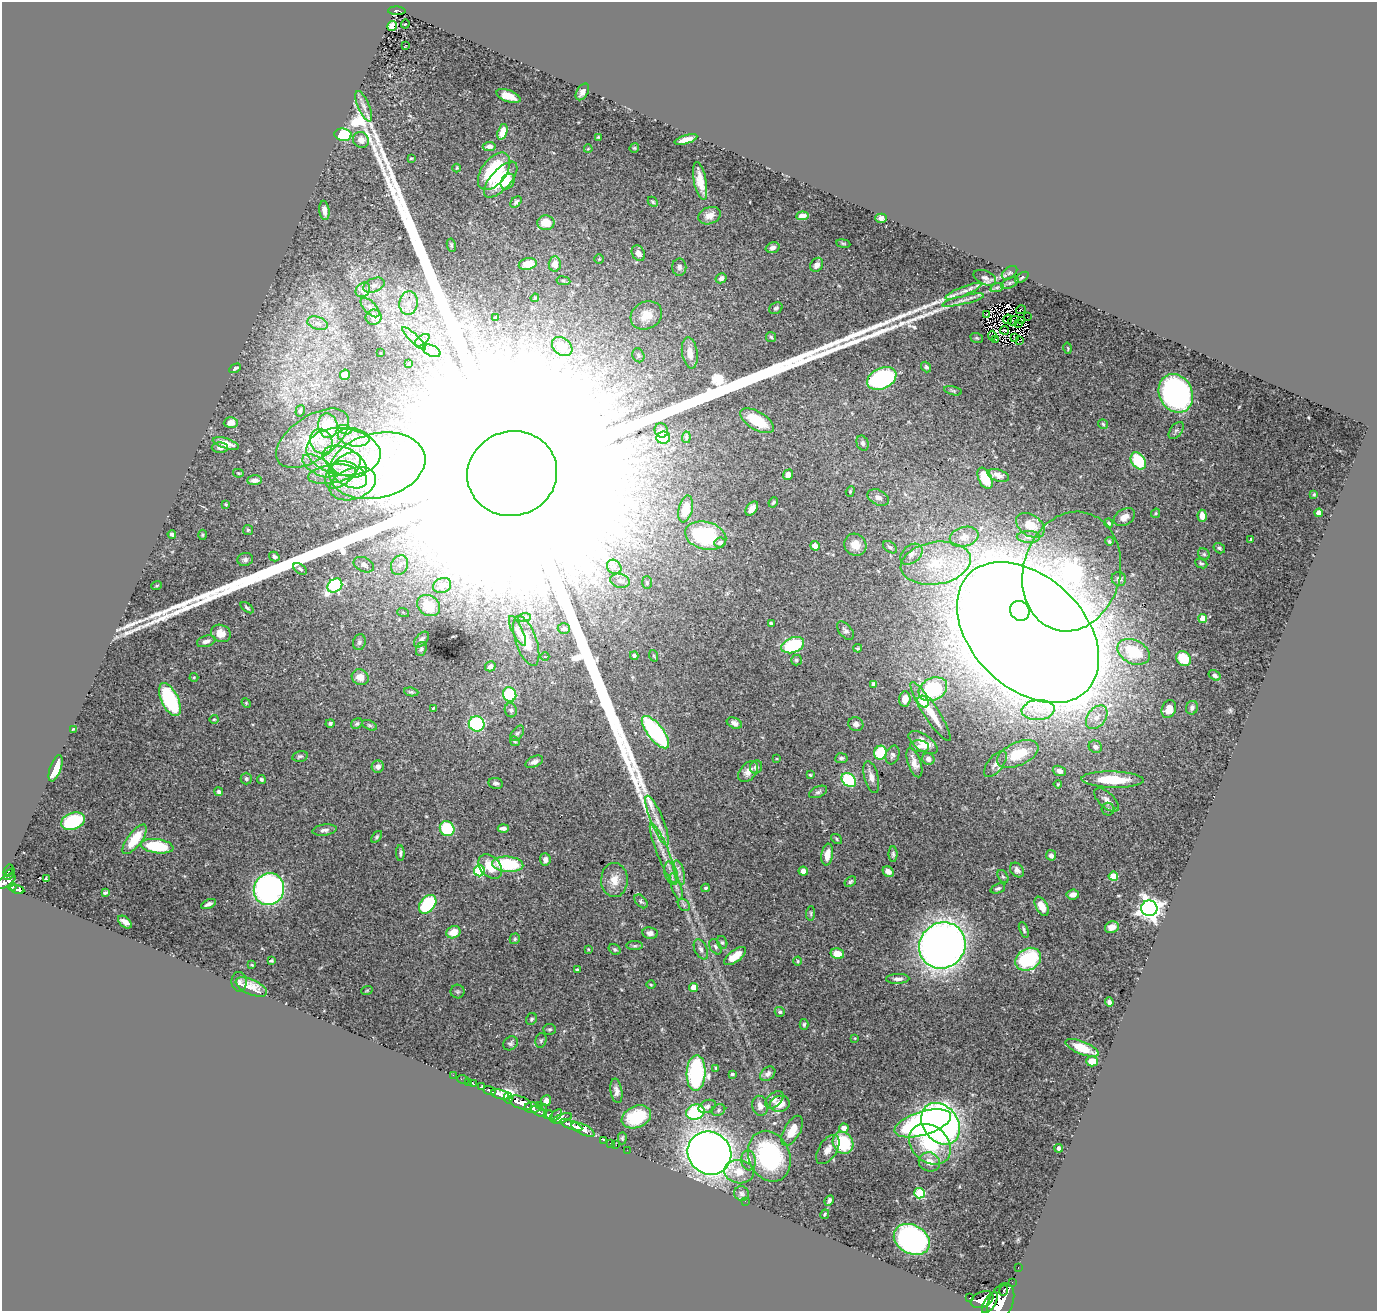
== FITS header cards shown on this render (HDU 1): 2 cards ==
NAXIS1  =                 1375
NAXIS2  =                 1309

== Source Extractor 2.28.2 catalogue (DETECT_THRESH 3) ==
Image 1375 x 1309 px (HDU 1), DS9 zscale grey, 1 PNG px = 1 image px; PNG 1379 x 1313 px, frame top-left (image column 1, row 1309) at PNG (2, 2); each listed source drawn as its Kron ellipse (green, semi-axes under 4 px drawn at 4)
Background 0.858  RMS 0.023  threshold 0.0681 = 3 sigma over >= 5 px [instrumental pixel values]
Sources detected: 395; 6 with non-positive FLUX_AUTO (blend fragments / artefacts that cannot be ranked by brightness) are neither listed nor drawn; the other 389 listed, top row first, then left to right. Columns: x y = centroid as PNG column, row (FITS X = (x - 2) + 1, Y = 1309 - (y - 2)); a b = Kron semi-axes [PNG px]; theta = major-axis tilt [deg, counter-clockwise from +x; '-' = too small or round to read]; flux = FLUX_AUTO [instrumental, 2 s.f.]
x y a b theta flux
397 11 9 4 -2 1.4e+02
405 24 4 2 - 4.6e+00
392 26 5 4 - 4.2e+01
405 46 3 2 - 7.6e-01
582 92 9 5 59 7.6e+00
508 96 12 5 -20 2.0e+01
364 106 16 5 -67 8.5e+00
502 132 8 4 73 1.5e+01
343 135 8 6 -10 7.5e+01
598 137 3 2 - 1.4e+00
686 139 12 4 16 1.1e+01
361 140 8 7 - 1.1e+01
489 146 6 4 6 5.6e+00
634 148 5 4 - 1.7e+00
588 149 4 2 - 1.0e+00
411 158 3 2 - 1.7e+00
457 168 4 3 - 1.3e+00
494 171 21 12 53 1.2e+02
501 180 22 10 48 6.3e+01
700 181 19 6 -79 2.2e+01
508 182 8 6 53 1.4e+01
516 202 7 4 47 4.0e+00
653 202 6 4 -45 2.2e+00
324 210 10 5 -83 8.5e+00
710 216 11 8 22 1.3e+01
802 216 6 4 6 9.7e+00
881 218 6 4 -2 6.7e+00
546 223 8 7 - 2.7e+01
843 244 7 3 -9 1.6e+00
451 245 7 4 -81 2.6e+00
773 248 7 5 17 5.1e+00
638 253 8 6 -61 8.1e+00
599 259 4 4 - 1.4e+00
528 264 9 6 13 2.3e+01
555 264 7 6 - 1.4e+01
817 265 7 6 - 7.4e+00
679 267 9 7 89 5.4e+00
1010 273 9 5 38 3.0e+00
1022 277 8 4 35 2.5e+00
721 278 6 5 - 6.7e+00
985 278 12 6 -24 6.0e+00
563 281 7 3 -8 2.5e+00
1010 283 9 5 25 3.6e+00
374 285 11 7 22 6.9e+00
997 287 7 4 19 3.2e+00
363 290 8 6 46 5.7e+00
963 291 19 4 22 9.8e+00
535 298 4 3 - 1.6e+00
963 300 21 4 14 7.3e+00
408 303 12 9 82 1.3e+01
370 307 12 6 -46 6.3e+00
776 308 7 5 28 3.4e+00
1021 310 5 3 - 7.0e-01
986 314 3 2 - 1.0e+00
646 315 16 13 27 2.6e+01
373 317 8 7 - 6.0e+00
1027 317 2 2 - 3.3e+00
495 318 4 3 - 1.9e+00
1008 319 5 2 - 9.9e-01
1022 320 3 2 - 2.1e+00
1013 321 6 2 32 1.1e+00
318 323 10 6 -17 7.4e+00
1018 323 3 2 - 2.1e+00
1004 330 4 2 - 2.5e+00
992 336 5 3 - 2.6e+00
771 337 5 5 - 2.4e+00
977 338 6 4 -20 2.1e+00
1014 338 3 2 - 1.6e+00
414 339 16 3 -44 7.6e+00
995 339 2 2 - 1.2e+00
422 340 8 4 37 5.4e+00
1019 340 4 2 - 5.5e-01
562 347 11 8 -40 1.9e+01
1068 348 5 2 - 1.2e+00
432 351 9 5 -26 6.6e+00
381 353 2 2 - 8.7e-01
690 353 16 7 -81 1.4e+01
638 355 7 5 -67 3.4e+00
408 364 4 2 - 1.0e+00
926 367 6 4 -51 3.2e+00
235 368 6 3 29 2.8e+00
345 375 5 5 - 1.4e+01
882 378 15 10 24 3.1e+02
953 391 9 4 -12 2.5e+00
1176 393 20 16 -64 5.1e+02
300 411 6 4 73 2.4e+00
757 421 19 9 -31 5.4e+01
231 423 7 5 5 1.0e+01
1103 424 5 5 - 2.1e+00
328 426 12 9 -82 8.2e+01
345 430 7 4 -18 4.8e+00
661 430 7 6 - 6.5e+00
1176 430 10 5 52 4.0e+00
354 437 16 9 -12 2.0e+01
686 437 6 4 84 2.0e+00
312 438 42 21 35 9.1e+01
663 438 7 6 - 5.3e+01
321 441 13 11 -58 2.6e+01
226 443 13 5 -17 1.8e+01
863 443 8 5 -68 4.6e+00
220 448 8 5 -1 4.6e+00
343 452 37 23 -7 1.3e+02
1138 461 9 6 -54 7.3e+01
345 462 23 13 -26 4.9e+01
318 466 18 8 -30 2.0e+01
377 466 49 32 13 2.4e+02
343 471 22 12 46 4.1e+01
238 473 5 4 - 1.4e+00
332 474 24 9 9 2.8e+01
512 474 45 42 16 1.1e+06
349 475 19 11 -27 3.7e+01
788 475 5 4 - 7.5e+00
998 475 11 6 -17 9.3e+00
985 478 11 6 -66 3.5e+01
255 480 7 5 3 6.5e+00
353 484 24 15 19 5.0e+01
850 491 5 4 - 2.0e+00
1314 494 3 3 - 1.7e+00
878 498 11 7 -26 8.6e+00
773 502 5 3 - 1.8e+00
226 504 3 2 - 1.6e+00
686 509 14 7 77 1.9e+01
752 509 8 5 52 1.2e+01
1156 513 5 4 - 1.7e+00
1319 513 4 4 - 1.8e+01
1202 516 6 4 -85 1.3e+01
1124 517 11 7 31 1.2e+01
1109 523 5 3 - 2.7e+00
1030 525 16 10 -34 2.0e+01
248 530 5 5 - 2.1e+00
172 534 4 3 - 4.2e+00
203 535 5 3 - 1.5e+00
706 536 21 14 -14 1.3e+02
964 537 14 9 15 1.5e+01
1029 537 12 6 -1 6.3e+00
1251 539 3 2 - 1.3e+00
1109 541 4 3 - 2.7e+00
720 543 6 5 - 7.2e+00
855 545 11 10 - 1.7e+01
815 546 5 4 - 1.1e+01
890 547 8 5 -34 4.7e+00
1219 548 6 5 - 2.7e+00
911 554 12 8 40 1.2e+01
1204 554 6 5 - 3.0e+00
274 557 5 4 - 3.2e+00
245 559 8 6 14 4.1e+00
936 563 35 21 9 9.6e+01
1201 563 6 4 -24 2.7e+00
364 565 11 7 -25 7.0e+00
400 565 10 8 61 9.7e+00
614 567 8 6 -45 5.6e+00
300 569 7 4 -38 3.1e+00
1072 571 60 48 75 3.9e+02
1119 579 7 7 - 5.2e+00
620 581 10 7 -14 6.5e+00
647 583 6 5 - 2.8e+00
335 585 8 6 40 2.1e+02
442 585 9 7 25 1.0e+01
156 586 5 2 - 1.4e+00
428 605 12 10 -34 4.9e+01
247 608 7 4 -38 2.8e+00
1020 611 10 9 - 7.4e+02
403 612 6 3 -19 1.8e+00
525 617 6 4 8 2.2e+00
1203 618 4 4 - 3.5e+01
771 623 3 3 - 3.6e+00
564 629 6 5 - 4.3e+00
517 631 16 5 -64 5.4e+00
845 631 11 6 -49 5.0e+00
1028 632 83 56 -44 1.4e+04
221 633 10 8 -26 1.6e+01
421 640 9 5 48 5.1e+00
206 641 9 5 17 6.9e+00
526 641 26 10 -71 3.8e+01
359 642 8 6 75 4.3e+00
793 645 12 7 21 9.4e+01
858 648 4 3 - 2.2e+00
421 649 7 5 70 3.0e+00
1134 652 17 12 -26 5.3e+01
545 656 4 3 - 1.2e+00
634 656 4 4 - 4.1e+00
654 656 6 3 -71 1.8e+00
1183 659 8 6 -50 4.5e+01
796 660 5 5 - 2.4e+00
490 666 5 4 - 5.8e+00
1215 675 6 4 -33 4.0e+00
194 677 4 4 - 1.8e+00
360 677 8 7 - 1.6e+01
874 684 4 4 - 6.5e+00
933 689 15 11 27 1.1e+02
411 692 7 4 -7 2.5e+00
510 694 7 6 - 7.3e+01
905 699 7 5 84 1.7e+01
170 700 18 8 -64 1.4e+02
923 702 6 5 - 6.2e+01
246 703 5 4 - 1.7e+00
433 708 4 3 - 1.5e+00
1192 708 7 6 - 5.4e+00
1169 709 9 7 70 1.6e+01
511 710 7 6 - 4.2e+00
1038 710 16 10 5 2.1e+01
930 712 35 7 -57 3.7e+01
1097 717 13 9 52 1.4e+01
214 719 4 4 - 1.8e+00
330 723 4 4 - 3.8e+00
357 723 6 4 32 3.0e+00
734 723 8 5 -23 5.8e+00
477 724 8 7 - 1.3e+02
856 724 7 7 - 6.7e+00
369 725 8 4 -27 2.7e+00
73 729 4 3 - 1.7e+00
655 732 20 7 -52 1.9e+02
517 733 9 5 51 3.9e+00
515 741 5 4 - 2.0e+00
923 743 16 8 -35 2.4e+01
919 746 9 6 -7 6.0e+00
1095 747 7 6 - 5.7e+00
880 753 7 6 - 7.1e+01
1018 754 22 11 24 4.2e+01
892 755 9 6 73 5.5e+00
300 756 8 5 13 3.2e+00
777 758 4 3 - 1.2e+00
841 758 6 5 - 3.3e+00
928 759 6 5 - 7.3e+00
534 762 9 5 25 7.2e+00
914 763 15 6 -70 1.2e+01
995 764 15 7 52 9.7e+00
378 767 6 6 - 6.0e+00
756 767 6 6 - 5.8e+00
56 768 14 5 71 2.8e+01
1059 771 7 5 -18 7.3e+00
748 772 12 8 50 1.1e+01
810 775 3 3 - 1.6e+00
871 777 16 7 -76 1.0e+01
246 779 6 5 - 2.7e+00
261 779 4 3 - 2.9e+00
849 780 8 6 -42 1.0e+02
1113 780 31 8 -1 5.4e+01
496 783 7 5 -9 4.1e+00
1058 784 4 4 - 1.8e+00
219 792 4 4 - 3.7e+00
818 792 9 5 24 4.0e+00
1106 800 15 7 -43 9.7e+00
1108 809 6 6 - 3.6e+00
657 820 26 6 -68 2.0e+01
73 821 12 8 21 1.2e+02
503 828 5 3 - 5.3e+00
447 829 7 7 - 7.7e+01
324 830 12 5 8 5.7e+00
377 837 7 4 53 2.7e+00
135 839 17 7 53 4.7e+01
837 839 6 4 -40 2.2e+00
157 846 16 7 -8 8.3e+01
400 853 8 3 -87 2.9e+00
663 853 32 6 -68 2.1e+01
893 854 8 4 -89 3.4e+00
827 855 11 6 82 1.8e+01
1051 855 5 5 - 6.4e+00
545 859 6 5 - 6.8e+00
508 864 15 7 -4 9.9e+01
490 867 14 9 -48 3.0e+01
1017 870 8 6 -51 5.4e+00
8 871 6 3 59 4.6e+01
479 871 5 5 - 9.9e+01
803 871 5 4 - 7.6e+00
888 872 6 5 - 8.7e+00
671 873 12 6 -74 7.4e+00
679 873 12 5 -76 6.1e+00
10 874 7 3 47 8.1e+01
1113 876 5 4 - 5.6e+01
1003 877 7 5 -60 2.9e+00
47 879 3 3 - 1.8e+01
614 880 17 13 89 2.2e+01
5 882 11 5 30 5.9e+02
850 882 6 4 35 2.6e+00
12 887 4 3 - 1.7e+02
676 887 14 5 -72 7.1e+00
705 888 4 3 - 2.1e+00
998 888 7 4 20 3.3e+00
17 889 7 4 -15 2.9e+02
269 889 16 15 - 4.3e+02
105 893 4 3 - 2.2e+00
1073 895 6 5 - 6.9e+00
641 901 8 5 -48 2.8e+00
208 904 8 4 25 5.7e+00
428 904 10 7 50 9.7e+01
684 905 7 5 -46 3.4e+00
1042 906 10 6 -62 1.6e+01
1149 908 8 8 - 1.1e+03
811 913 7 4 86 2.3e+00
125 922 8 5 -41 8.3e+00
1112 927 7 5 21 1.0e+01
1024 930 8 3 -69 2.8e+00
453 932 7 6 - 2.2e+01
650 933 7 6 - 6.7e+00
515 939 5 5 - 2.5e+00
722 942 7 5 -73 2.9e+00
942 945 24 22 43 1.5e+03
635 946 8 4 0 3.1e+00
715 947 8 5 -60 3.9e+00
588 949 3 2 - 1.1e+00
615 949 6 5 - 2.6e+00
701 949 10 6 -63 6.1e+00
837 954 7 5 -13 2.2e+01
735 956 13 6 37 2.8e+01
1028 959 13 10 30 1.3e+02
271 961 4 3 - 1.8e+00
798 961 4 3 - 1.5e+00
252 965 3 2 - 1.1e+00
577 970 4 3 - 2.1e+00
898 979 11 5 1 6.8e+00
239 982 10 8 -86 5.2e+00
651 985 4 3 - 1.4e+00
251 987 17 7 -24 1.7e+01
694 988 4 4 - 3.9e+01
367 990 6 3 20 1.5e+00
457 992 7 7 - 3.2e+00
1109 1002 5 4 - 4.6e+00
780 1012 5 4 - 2.9e+00
531 1019 6 5 - 2.8e+00
804 1024 5 4 - 2.5e+00
549 1029 6 5 - 2.6e+00
855 1038 3 3 - 1.1e+00
541 1040 7 5 75 2.6e+00
510 1043 8 6 41 3.6e+00
1082 1048 17 6 -22 4.2e+01
1092 1061 6 5 - 2.3e+01
716 1068 4 3 - 2.7e+00
696 1073 18 9 88 2.2e+02
732 1074 3 3 - 2.4e+00
768 1074 8 6 41 5.9e+00
453 1075 2 2 - 9.6e+00
463 1080 6 2 -19 1.6e+01
468 1082 3 2 - 1.6e+01
473 1084 3 3 - 4.9e+01
482 1087 4 3 - 1.2e+02
489 1090 6 3 -21 2.6e+02
616 1091 12 6 -81 7.3e+00
500 1094 9 4 -15 1.2e+03
508 1098 5 4 - 5.9e+02
774 1100 11 6 42 6.7e+00
546 1101 5 5 - 8.4e+00
520 1102 12 6 -22 2.2e+03
780 1104 10 8 14 2.2e+01
539 1106 3 2 - 1.3e+01
707 1106 9 6 26 5.5e+00
760 1106 10 8 -76 9.7e+00
532 1108 8 5 3 6.5e+02
543 1108 2 2 - 2.0e+01
718 1110 7 5 24 3.3e+00
539 1112 8 3 -27 3.4e+02
695 1112 9 7 18 1.4e+02
548 1115 5 4 - 4.9e+02
556 1116 8 3 46 2.1e+02
636 1117 15 10 23 6.2e+01
562 1118 10 4 17 2.8e+02
923 1123 29 11 17 3.0e+02
941 1124 22 17 -54 6.3e+02
571 1125 12 4 -22 1.3e+03
844 1128 5 4 - 1.3e+01
583 1129 13 5 -25 1.7e+03
792 1131 16 8 60 2.5e+01
622 1138 6 4 88 2.2e+00
603 1140 3 2 - 3.4e+01
610 1143 2 2 - 7.9e+00
843 1143 11 10 - 7.8e+01
930 1144 23 18 -41 1.5e+02
616 1145 2 2 - 9.9e+00
1059 1148 4 4 - 4.9e+00
828 1149 16 9 57 1.4e+01
627 1150 2 2 - 1.2e+01
709 1153 22 21 - 2.0e+03
769 1156 26 20 -67 1.7e+02
748 1160 10 7 -83 9.5e+00
929 1162 11 9 -22 1.7e+01
739 1172 15 11 -7 2.0e+01
920 1193 5 5 - 1.2e+02
741 1194 7 7 - 4.6e+00
745 1201 2 2 - 6.3e+00
829 1201 6 3 64 4.3e+00
825 1214 5 3 - 1.6e+00
912 1239 19 14 -29 4.6e+02
1018 1268 3 2 - 1.5e+01
1012 1282 2 2 - 1.1e+01
1004 1290 6 3 76 2.1e+02
970 1298 3 3 - 1.1e+02
982 1300 12 7 22 2.4e+03
1001 1302 20 12 67 4.0e+03
990 1303 12 5 58 1.9e+03
At the frame edge (FLAGS 8, measured only in part): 2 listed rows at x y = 5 882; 1001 1302
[6 non-positive-flux detections neither listed nor drawn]